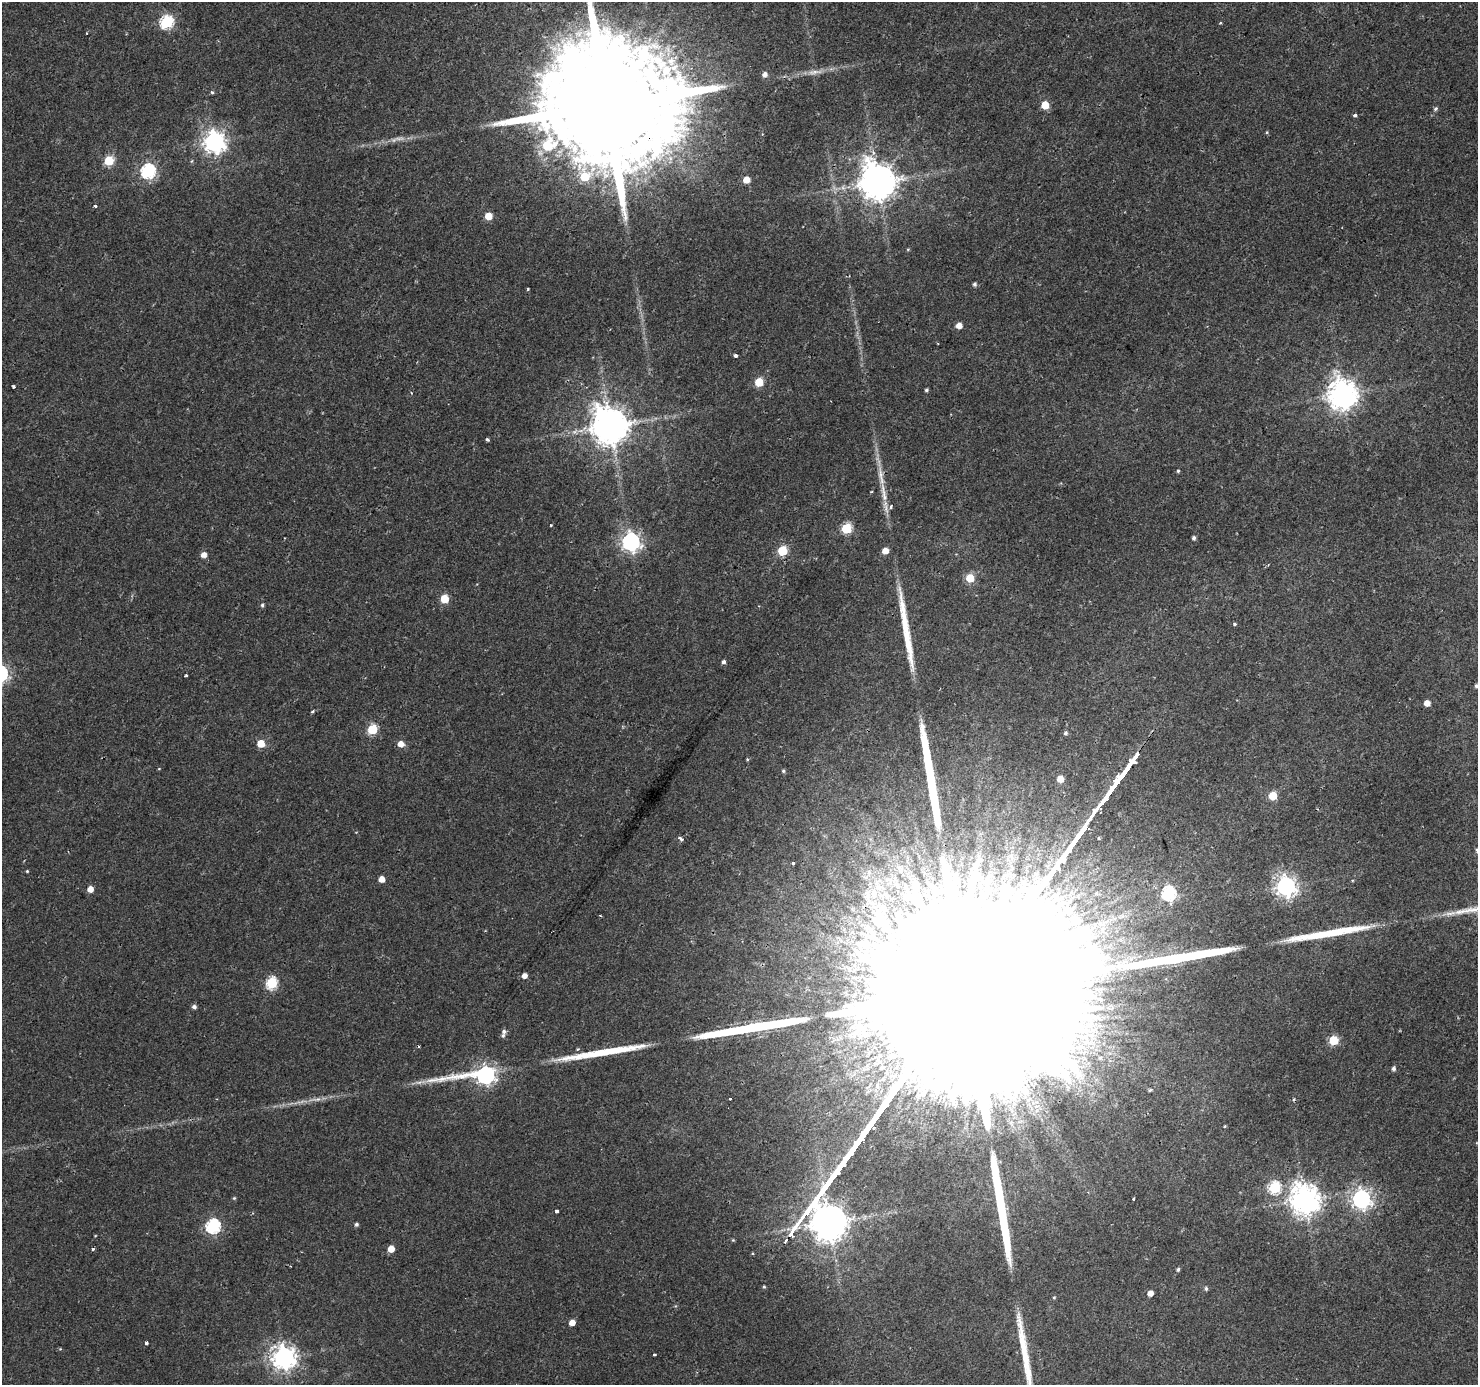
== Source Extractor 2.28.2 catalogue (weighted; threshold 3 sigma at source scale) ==
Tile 10 of 4 x 4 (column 2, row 3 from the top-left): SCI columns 1477-2952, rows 1570-2952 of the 5913 x 5973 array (HDU 1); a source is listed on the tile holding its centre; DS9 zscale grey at full resolution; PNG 1480 x 1387 px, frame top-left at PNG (2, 2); no overlay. Shown black and unused: <1% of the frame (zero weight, under 2 of 3 exposures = <1% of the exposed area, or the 3 px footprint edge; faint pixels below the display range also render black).
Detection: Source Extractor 2.28.2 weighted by HDU 2 'WHT'; one run over the whole footprint, this tile lists its part. Background 0.00576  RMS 0.0025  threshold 0.0113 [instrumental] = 3 sigma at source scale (4.5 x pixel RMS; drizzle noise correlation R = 1.50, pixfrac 1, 0.0396/0.0396 arcsec/px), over >= 5 px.
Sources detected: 127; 1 too faint to see at this stretch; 1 inside a brighter object's white glare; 4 cosmic-ray / hot-pixel residue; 9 long thin detections or spike segments (spike, bleed or trail) — not listed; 5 inside a brighter listed object's ellipse — not listed separately; the other 107 listed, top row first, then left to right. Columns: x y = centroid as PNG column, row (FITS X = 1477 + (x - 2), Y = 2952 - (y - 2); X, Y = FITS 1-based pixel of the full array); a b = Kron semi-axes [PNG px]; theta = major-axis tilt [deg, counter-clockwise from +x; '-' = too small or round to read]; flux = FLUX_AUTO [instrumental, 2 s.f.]
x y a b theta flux
166 22 6 6 - 37
1220 23 3 3 - 0.32
814 72 25 6 7 2.6
765 74 5 5 - 1.3
212 92 5 4 - 0.38
607 105 46 30 54 17000
1045 105 5 5 - 6.9
1435 109 6 5 - 0.5
1355 115 4 3 - 1.9
1267 132 5 3 - 0.25
214 142 8 8 - 180
109 161 6 5 - 14
148 171 7 6 - 51
585 176 7 6 - 11
746 180 5 5 - 4
878 182 11 10 - 720
95 206 4 3 - 0.8
488 216 5 5 - 5.7
908 249 5 3 - 0.25
974 284 5 4 - 0.6
528 289 3 2 - 0.3
959 325 5 5 - 2.1
735 355 3 3 - 2
759 382 5 5 - 9.6
14 387 3 3 - 0.93
926 390 4 3 - 0.49
1342 395 10 9 - 390
610 426 11 10 - 740
487 440 4 3 - 0.55
1178 471 4 4 - 0.33
881 476 37 7 -80 4.8
891 506 6 4 75 0.57
551 525 3 3 - 0.24
846 528 6 5 - 20
1194 538 5 4 - 0.6
631 542 7 7 - 120
782 551 5 5 - 15
885 551 5 5 - 2.9
204 555 5 5 - 1.9
970 578 5 5 - 9.1
444 599 5 5 - 7.6
262 605 5 4 - 0.45
1234 624 4 4 - 0.35
723 662 4 4 - 1.2
186 675 3 2 - 0.29
1476 686 5 4 - 0.53
1427 703 5 5 - 2.6
312 712 4 3 - 0.41
372 729 6 5 - 16
1065 733 4 4 - 0.59
261 744 5 5 - 6.4
401 744 6 5 - 2.3
747 759 5 3 - 0.26
159 769 5 3 - 0.18
783 771 5 4 - 0.38
1060 779 5 5 - 3.2
1273 796 5 5 - 8.6
681 839 6 3 -35 0.99
1477 850 7 4 -89 0.63
793 863 3 3 - 0.94
27 871 3 3 - 0.26
865 877 7 4 -18 0.72
382 879 5 5 - 2.5
973 880 34 13 64 7.2
1352 881 3 3 - 0.26
1286 886 7 7 - 160
932 887 22 5 -50 1.3
90 889 5 5 - 2.6
1005 893 16 10 53 2.5
1169 893 6 6 - 51
885 895 17 14 -5 5.6
871 931 15 9 -51 3.2
524 976 5 4 - 1.7
271 983 6 6 - 26
194 1007 5 4 - 0.85
859 1028 27 22 -32 8.6
504 1031 6 6 - 0.78
1334 1040 6 5 - 13
578 1049 4 4 - 0.3
1100 1058 6 5 - 0.43
1393 1068 5 4 - 0.65
484 1075 24 7 4 110
1031 1083 11 4 -51 1.2
1150 1090 4 3 - 0.31
315 1099 24 5 9 2.3
730 1099 3 3 - 3.5
1037 1107 20 7 -23 3.3
1225 1126 3 3 - 0.35
1274 1188 6 6 - 29
234 1198 5 4 - 0.3
1133 1199 3 2 - 0.53
1361 1199 7 7 - 120
1305 1200 10 9 - 390
557 1211 4 3 - 1.1
356 1224 4 4 - 0.57
213 1226 7 6 - 47
93 1249 3 3 - 1.1
391 1249 5 5 - 3.9
1178 1269 4 4 - 0.48
1206 1288 5 4 - 0.55
1150 1293 5 4 - 1.9
1054 1297 4 4 - 0.28
572 1322 5 5 - 2.4
146 1343 4 3 - 1.4
60 1349 4 4 - 0.23
654 1354 3 3 - 0.76
284 1357 8 8 - 230
Overlapping masked pixels (flux is a lower limit): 1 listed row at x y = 607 105
Isophote crosses this tile's border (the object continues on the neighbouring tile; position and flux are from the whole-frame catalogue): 3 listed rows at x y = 607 105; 1476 686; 1477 850